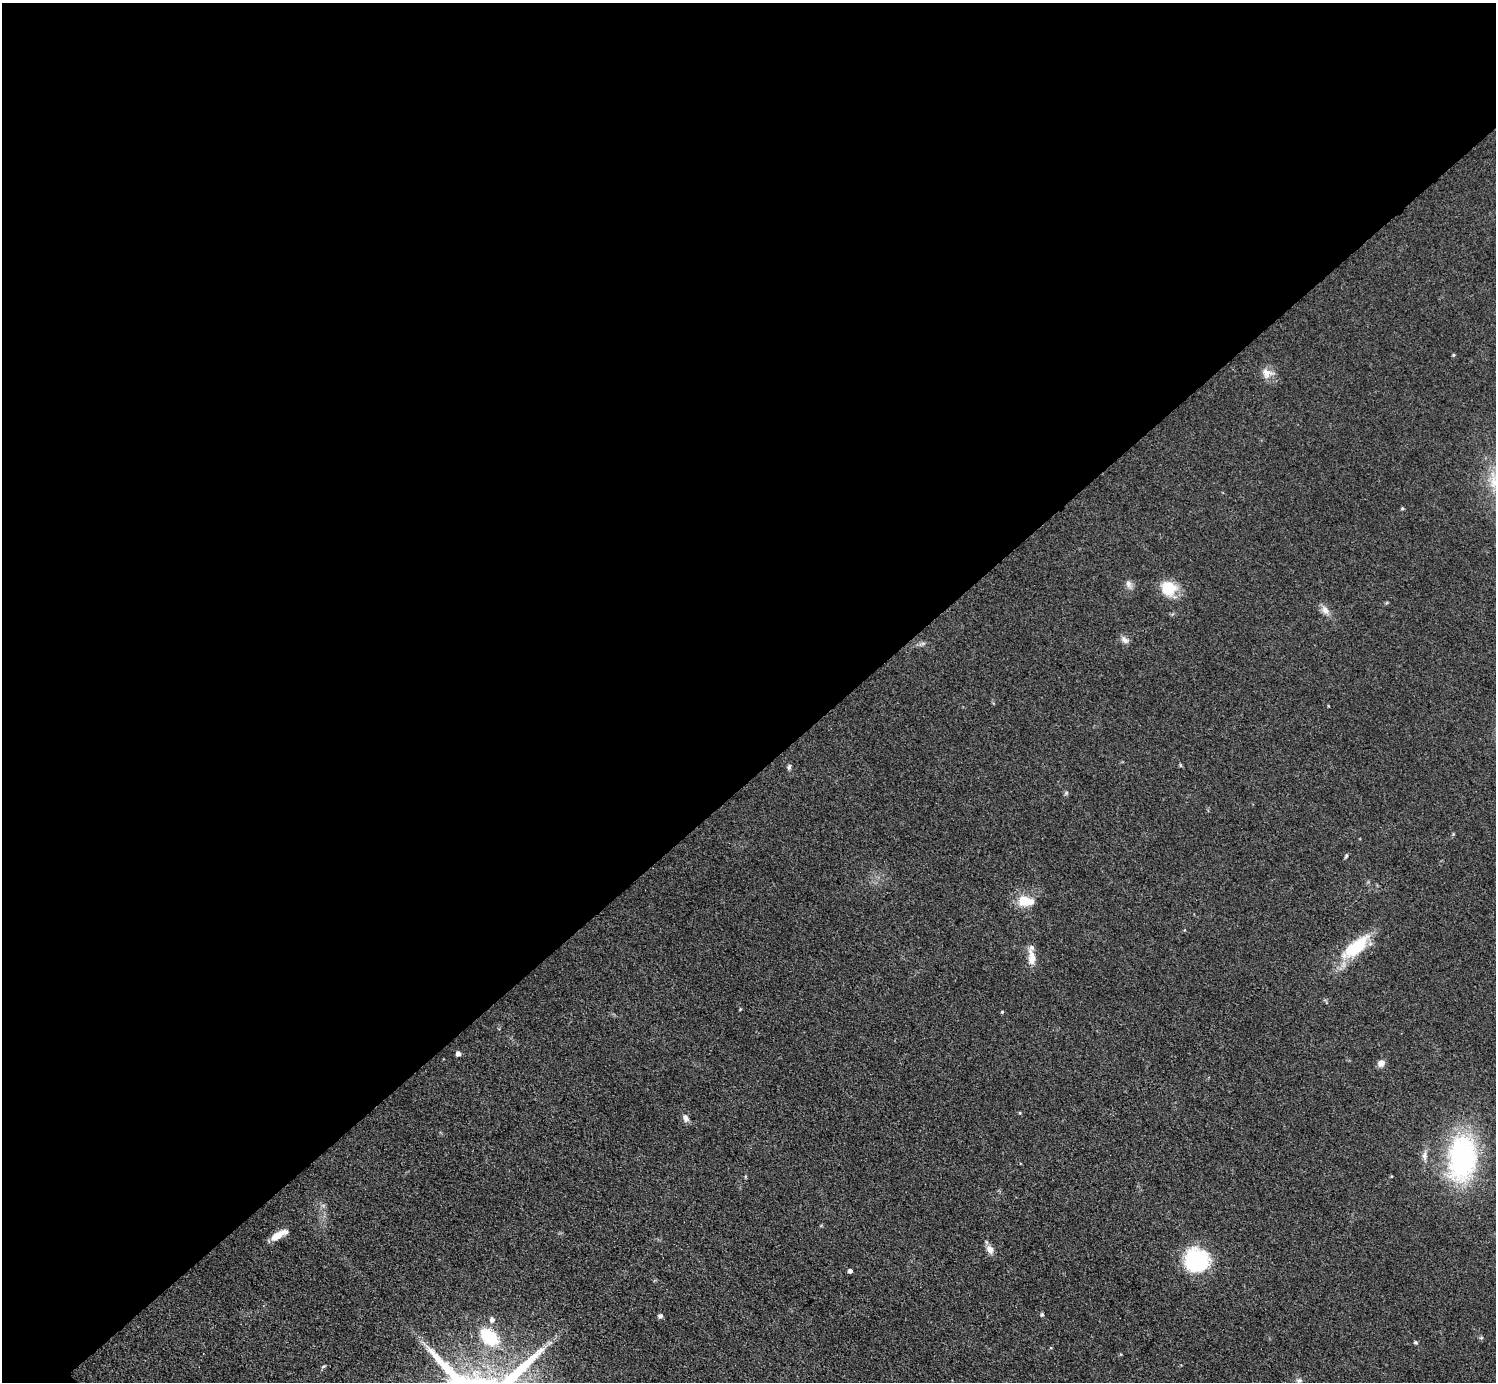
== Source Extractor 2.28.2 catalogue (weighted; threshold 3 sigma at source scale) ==
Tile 2 of 4 x 4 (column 2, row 1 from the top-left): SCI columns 1498-2991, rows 4443-5822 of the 5982 x 5980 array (HDU 1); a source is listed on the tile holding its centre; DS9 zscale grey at full resolution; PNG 1498 x 1384 px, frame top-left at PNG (2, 3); no overlay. Shown black and unused: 56% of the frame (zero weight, under 3 of 4 exposures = <1% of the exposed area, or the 3 px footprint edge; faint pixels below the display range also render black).
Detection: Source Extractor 2.28.2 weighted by HDU 2 'WHT'; one run over the whole footprint, this tile lists its part. Background 0.077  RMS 0.0058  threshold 0.0259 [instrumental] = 3 sigma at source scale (4.5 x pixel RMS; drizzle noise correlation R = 1.50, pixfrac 1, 0.05/0.05 arcsec/px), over >= 5 px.
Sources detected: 37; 2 inside a brighter listed object's ellipse — not listed separately; the other 35 listed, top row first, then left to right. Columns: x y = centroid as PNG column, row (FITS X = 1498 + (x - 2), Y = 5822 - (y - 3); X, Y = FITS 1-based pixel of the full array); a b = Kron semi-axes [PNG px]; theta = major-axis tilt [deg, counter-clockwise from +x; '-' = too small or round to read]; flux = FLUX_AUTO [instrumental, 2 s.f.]
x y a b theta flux
1453 355 4 3 - 0.73
1267 373 15 13 -24 5.7
1494 481 24 14 79 14
1402 508 5 3 - 0.67
1129 584 11 7 -67 2.6
1169 588 20 17 -33 14
1325 610 13 9 -67 3.8
1125 640 12 7 -45 2.7
1180 765 6 3 -71 0.67
789 767 8 5 75 1.2
1066 793 6 4 47 0.86
1346 856 7 3 54 0.86
1025 901 21 13 -5 12
1356 947 43 15 40 28
1032 958 22 9 -87 7
740 1009 4 3 - 0.57
1002 1012 4 3 - 0.65
458 1054 5 4 - 2.6
1381 1063 8 7 - 3.7
1020 1113 4 4 - 0.58
686 1118 10 7 -63 2.6
1424 1155 15 7 85 3.2
1462 1158 37 22 83 130
1391 1176 4 3 - 0.47
277 1236 14 7 35 8.2
990 1249 12 8 -56 4
1196 1260 24 23 - 49
850 1271 4 4 - 1.9
1042 1315 4 4 - 1.1
660 1316 5 5 - 1.7
489 1337 33 20 -41 24
1416 1342 4 4 - 1
550 1343 9 3 45 1.4
323 1366 7 3 19 0.8
1299 1380 8 6 11 1.7
Isophote crosses this tile's border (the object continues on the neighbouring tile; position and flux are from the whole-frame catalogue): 1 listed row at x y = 1494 481